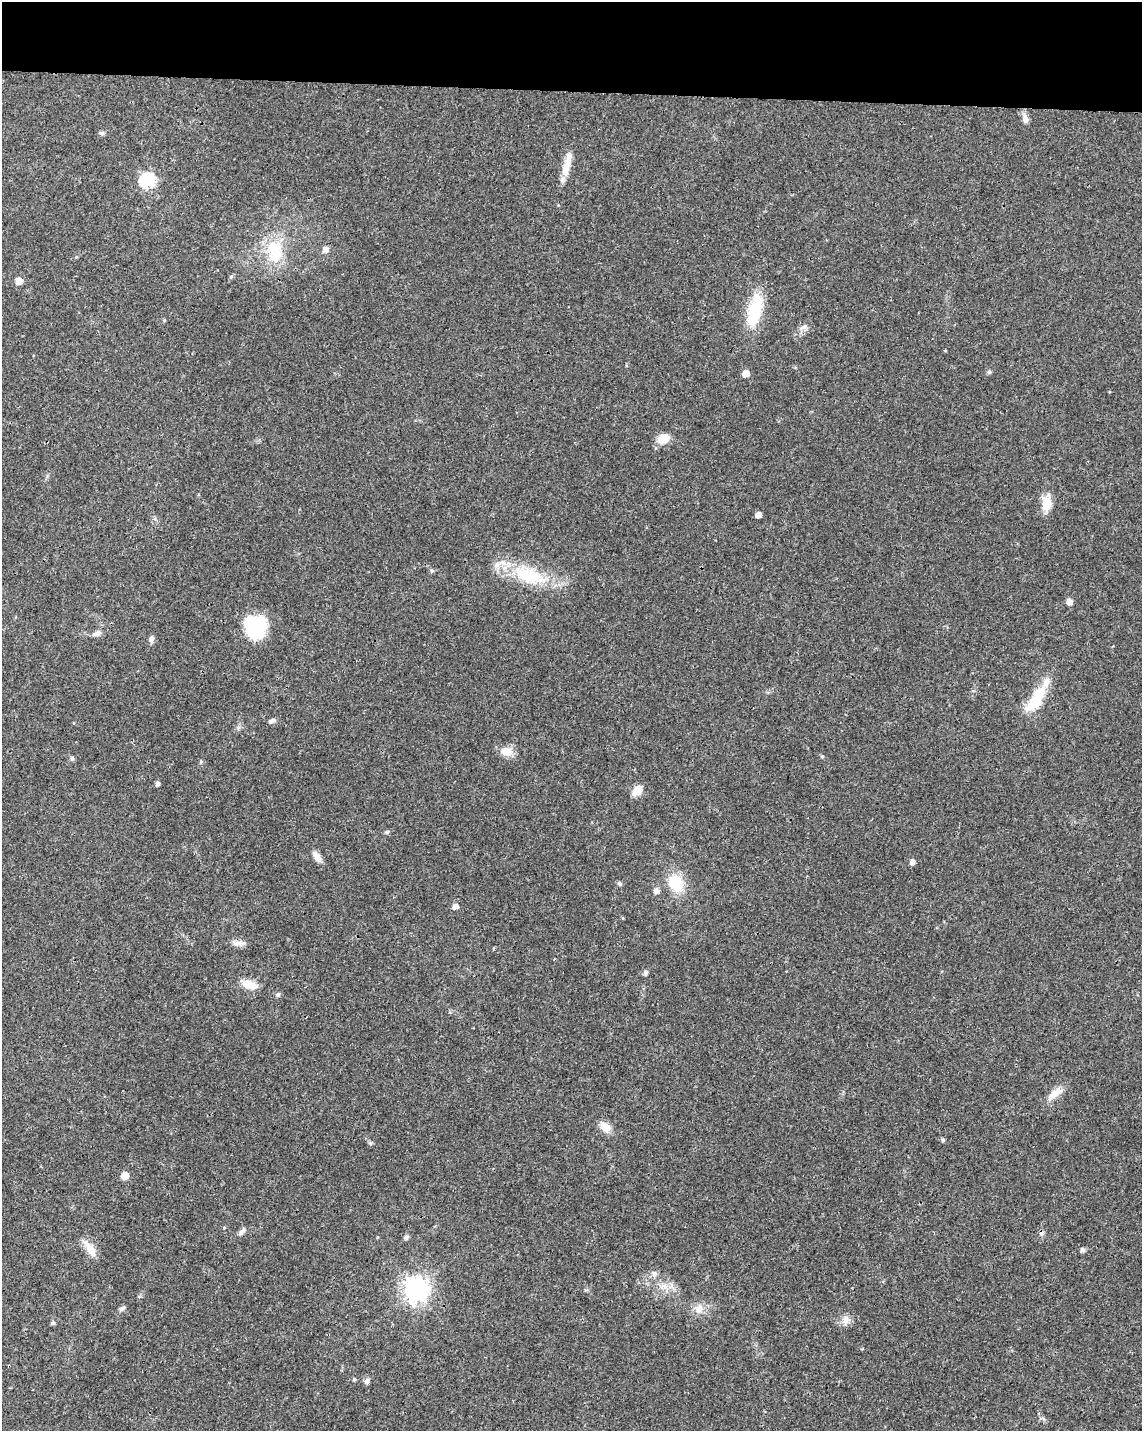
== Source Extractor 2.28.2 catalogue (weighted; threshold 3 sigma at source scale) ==
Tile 3 of 4 x 3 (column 3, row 1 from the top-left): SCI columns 2284-3423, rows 3089-4517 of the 4573 x 4801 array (HDU 1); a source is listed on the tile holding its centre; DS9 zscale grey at full resolution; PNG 1144 x 1433 px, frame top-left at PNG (2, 2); no overlay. Shown black and unused: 6% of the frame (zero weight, under 3 of 4 exposures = <1% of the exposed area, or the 3 px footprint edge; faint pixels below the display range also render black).
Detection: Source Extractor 2.28.2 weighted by HDU 2 'WHT'; one run over the whole footprint, this tile lists its part. Background 0.0197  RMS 0.0028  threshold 0.0128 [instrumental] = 3 sigma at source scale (4.5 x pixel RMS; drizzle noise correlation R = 1.50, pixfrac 1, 0.0396/0.0396 arcsec/px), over >= 5 px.
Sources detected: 61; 1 inside a brighter object's white glare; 1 cosmic-ray / hot-pixel residue — not listed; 1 inside a brighter listed object's ellipse — not listed separately; the other 58 listed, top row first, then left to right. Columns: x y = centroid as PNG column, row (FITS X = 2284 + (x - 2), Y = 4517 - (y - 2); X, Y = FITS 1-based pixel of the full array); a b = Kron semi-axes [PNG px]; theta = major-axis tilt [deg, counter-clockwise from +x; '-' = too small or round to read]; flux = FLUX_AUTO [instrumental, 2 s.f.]
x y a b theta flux
1025 119 14 7 -77 1.5
102 133 7 5 14 0.61
566 167 27 9 76 4.4
147 180 7 6 - 43
325 249 7 6 - 1.5
275 251 35 22 -80 12
76 257 4 4 - 0.25
19 281 5 5 - 3.6
755 311 39 15 76 14
164 320 4 3 - 0.27
804 327 11 6 31 1.1
989 372 6 5 - 0.49
746 374 6 5 - 2.8
663 439 12 9 19 4.5
1046 503 18 12 -79 4.1
758 515 5 4 - 1.8
432 570 6 5 - 0.49
529 576 44 20 -16 17
1069 602 5 5 - 1.8
253 627 30 19 -57 13
97 633 11 7 20 1.3
151 639 10 6 71 0.85
1036 699 41 14 57 9
272 721 10 5 13 0.79
506 751 15 11 -1 3.3
822 756 5 4 - 0.33
72 758 6 6 - 0.57
158 783 5 4 - 0.95
637 790 13 8 43 3.2
387 832 6 5 - 0.43
317 856 13 7 -54 2.2
912 862 5 4 - 1.5
620 883 6 6 - 0.58
676 883 19 15 -65 9
656 891 6 5 - 1.4
455 906 6 5 - 1.7
238 943 16 6 9 1.5
645 973 6 5 - 0.83
249 985 21 9 -19 4.1
278 995 6 5 - 0.78
1055 1093 22 9 35 3.1
605 1127 15 10 -49 3
943 1140 5 4 - 0.58
124 1175 6 6 - 3.8
224 1227 5 3 - 0.27
242 1231 12 5 53 0.97
406 1237 5 5 - 0.91
90 1249 21 9 -56 3.9
1082 1250 5 5 - 0.94
654 1274 10 7 -87 1.1
664 1286 9 5 -45 1.2
415 1289 9 8 - 230
122 1308 10 5 40 0.79
699 1309 13 11 11 2.7
846 1320 14 8 81 1.7
53 1323 5 5 - 0.49
354 1379 5 4 - 0.34
367 1381 7 7 - 0.88
Unlisted compact peaks at least as high as the median listed source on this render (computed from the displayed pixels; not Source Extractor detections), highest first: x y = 370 1143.